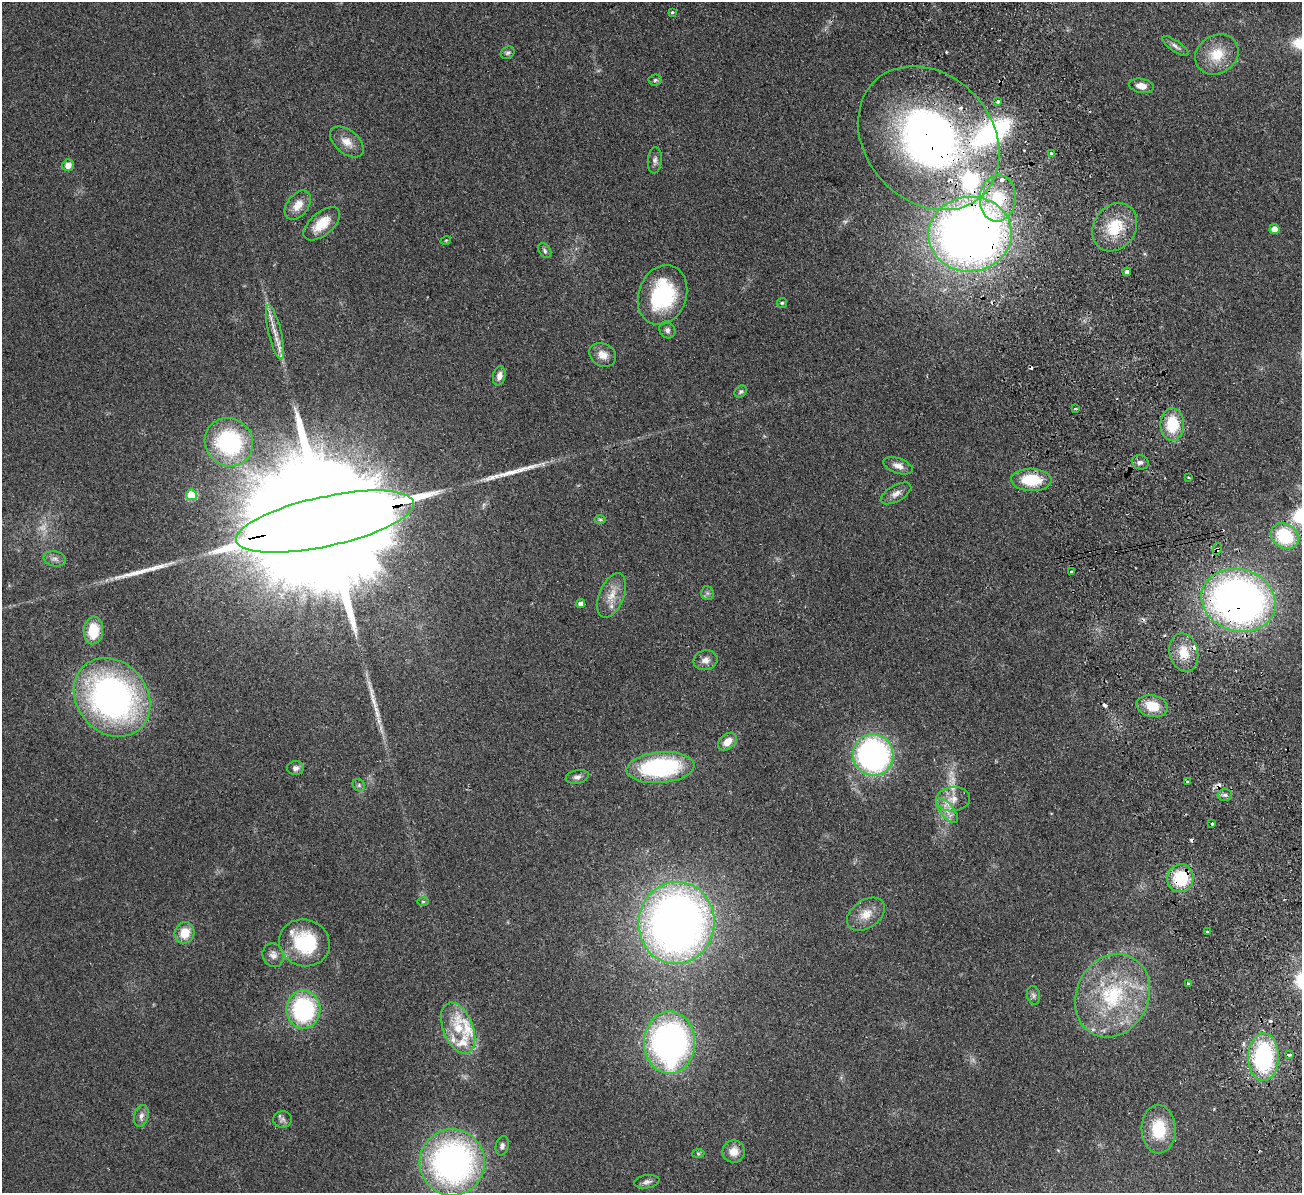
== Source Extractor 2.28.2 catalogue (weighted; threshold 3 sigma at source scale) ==
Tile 6 of 4 x 4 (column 2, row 2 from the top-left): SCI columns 1356-2655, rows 2550-3740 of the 5311 x 5219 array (HDU 1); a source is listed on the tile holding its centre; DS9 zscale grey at full resolution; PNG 1304 x 1195 px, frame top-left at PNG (2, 2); each listed source drawn as its Kron ellipse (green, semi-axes under 4 px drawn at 4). Shown black and unused: <1% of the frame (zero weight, under 2 of 3 exposures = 3% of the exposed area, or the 3 px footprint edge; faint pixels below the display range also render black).
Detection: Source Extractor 2.28.2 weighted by HDU 2 'WHT'; one run over the whole footprint, this tile lists its part. Background 0.107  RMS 0.008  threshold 0.036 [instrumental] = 3 sigma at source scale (4.5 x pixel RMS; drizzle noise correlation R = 1.50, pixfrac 1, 0.05/0.05 arcsec/px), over >= 5 px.
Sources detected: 109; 3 too faint to see at this stretch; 8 cosmic-ray / hot-pixel residue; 3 long thin detections or spike segments (spike, bleed or trail) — neither listed nor drawn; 8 inside a brighter listed object's ellipse — not listed separately; the other 87 listed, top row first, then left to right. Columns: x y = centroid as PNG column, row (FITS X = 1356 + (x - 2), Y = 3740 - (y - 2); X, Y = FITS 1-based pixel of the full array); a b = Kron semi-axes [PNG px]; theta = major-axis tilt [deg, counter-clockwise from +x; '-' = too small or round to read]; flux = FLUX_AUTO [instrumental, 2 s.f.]
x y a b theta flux
672 12 3 3 - 1.9
1175 46 16 5 -35 3.1
508 53 7 6 - 1.8
1217 54 22 19 33 21
655 80 6 5 - 1.6
1141 86 13 7 -10 6.8
998 102 4 3 - 2
929 138 78 63 -48 400
347 142 19 11 -39 9.1
1051 153 3 3 - 2.3
655 160 13 7 85 3.1
68 165 6 5 - 5.9
998 198 23 18 85 38
298 205 16 10 52 9.3
322 224 22 11 40 16
1115 227 25 21 56 30
1274 229 5 5 - 6.2
970 234 41 37 6 720
446 240 5 3 - 0.68
545 251 8 5 -54 1.9
1127 272 4 3 - 7
662 295 31 24 70 74
782 303 5 5 - 1.1
667 330 9 7 -50 2.6
275 332 28 6 -77 9.7
603 355 14 11 -29 7.7
499 376 10 6 76 5
741 392 7 5 44 1.6
1075 409 3 3 - 2.2
1172 424 16 12 88 29
229 442 25 23 -47 88
1140 462 8 7 - 3
898 466 15 7 -19 5.6
1188 478 3 3 - 1.6
1031 480 20 11 -2 29
896 493 17 8 30 5.3
191 495 5 5 - 31
600 519 6 4 -1 1.1
325 522 91 25 12 84000
1285 536 15 12 -34 41
1217 549 6 4 79 2.5
55 559 11 7 -12 3.5
1072 572 3 3 - 6.7
707 593 7 6 - 2.1
612 595 23 12 67 12
1238 600 37 31 -17 430
580 604 4 4 - 3.7
93 630 14 10 86 23
1184 652 19 14 -77 16
705 660 12 9 11 5
112 697 42 35 -50 270
1152 706 16 11 -13 18
727 742 10 7 41 9.3
873 755 21 20 - 210
295 768 8 7 - 3
660 768 34 15 5 100
577 777 12 6 11 3.2
1188 782 4 3 - 2.5
359 785 7 5 -47 1.7
1225 795 7 6 - 2.1
953 799 17 12 5 9.8
947 811 15 7 -50 6.6
1212 824 3 3 - 2.4
1180 878 14 13 - 37
423 901 5 3 - 0.89
866 914 21 13 36 12
676 923 41 38 82 590
1207 932 3 2 - 1
185 933 11 10 - 14
304 943 25 23 -20 54
273 955 12 10 -67 5.1
1188 983 4 3 - 1.1
1033 995 9 6 -75 2.2
1112 996 43 36 64 79
303 1009 19 17 -90 94
458 1028 27 15 -68 24
669 1042 31 25 -90 260
1289 1055 4 3 - 2.3
1264 1057 24 15 89 96
141 1116 11 7 75 4.1
283 1119 9 8 - 2.9
1159 1129 24 17 -88 28
502 1146 10 6 78 2.6
734 1152 11 11 - 8.3
698 1153 6 4 -2 1.2
452 1162 33 32 - 250
647 1182 12 6 9 2.9
Overlapping masked pixels (flux is a lower limit): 10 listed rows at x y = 929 138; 998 198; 1115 227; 970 234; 325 522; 1217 549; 1238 600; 660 768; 1180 878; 1264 1057